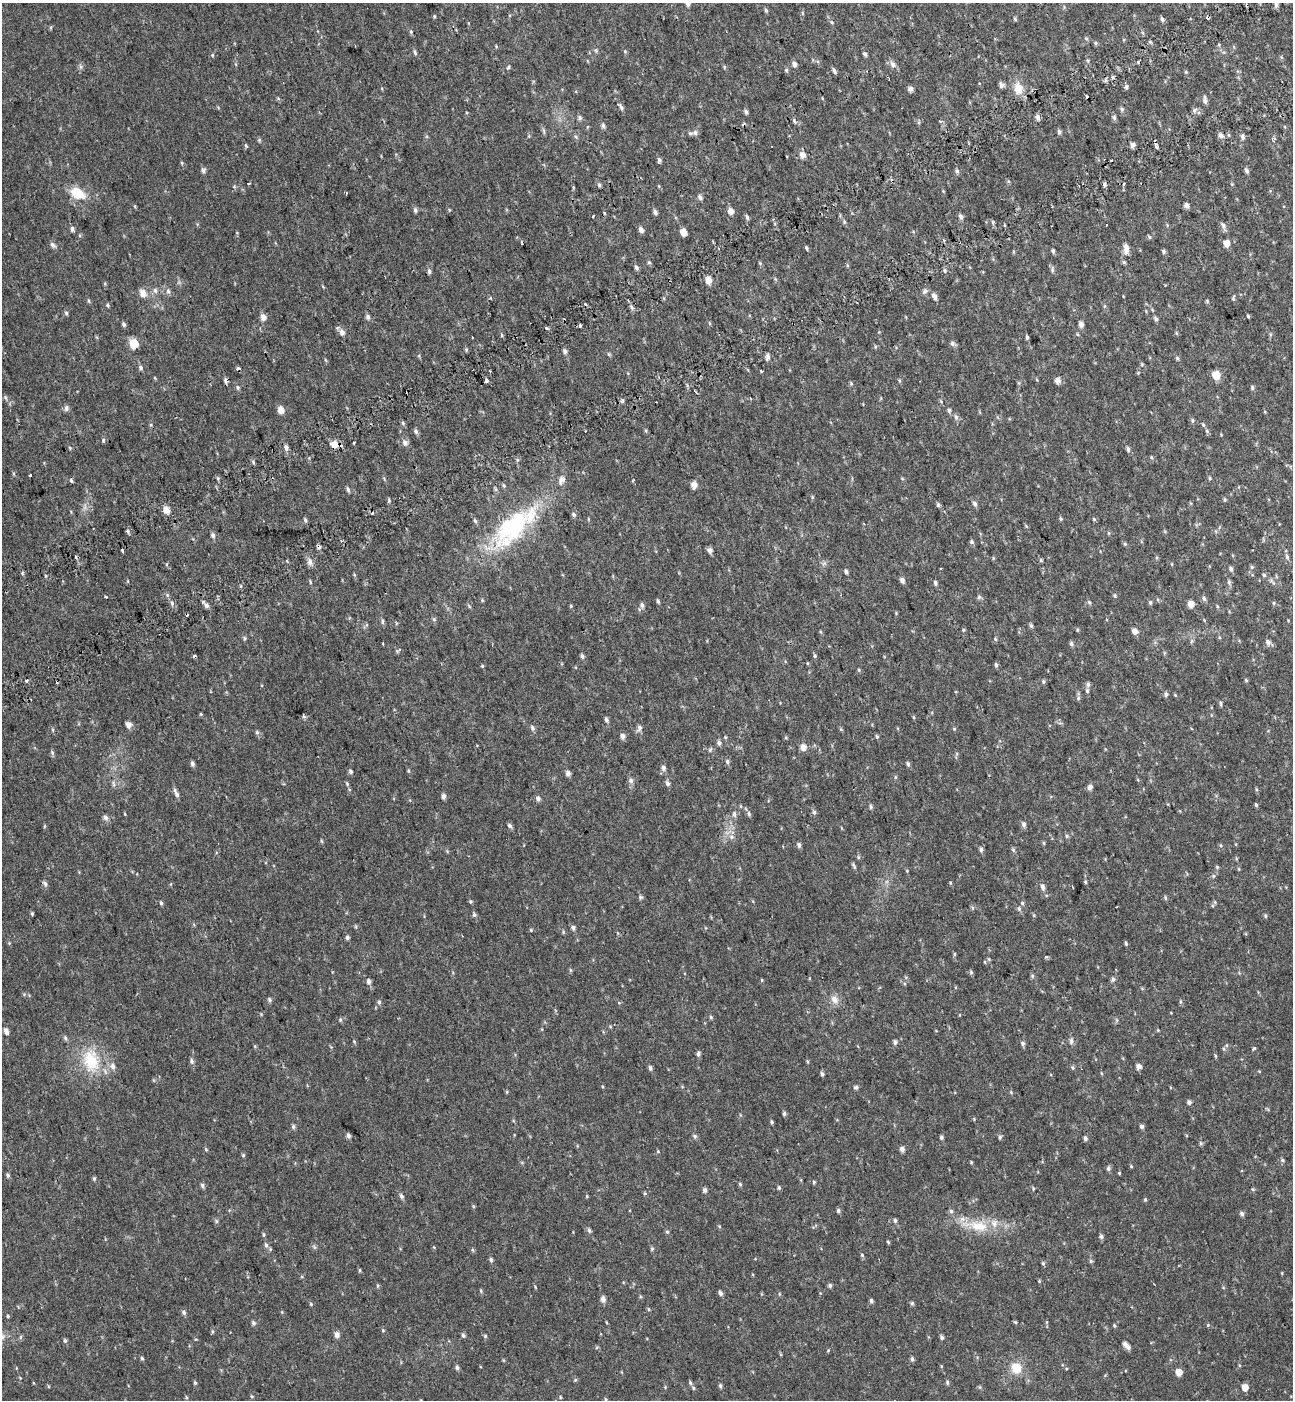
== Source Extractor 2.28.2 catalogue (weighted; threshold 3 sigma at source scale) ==
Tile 10 of 4 x 4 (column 2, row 3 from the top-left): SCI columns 1524-2814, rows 1500-2897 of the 5576 x 5797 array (HDU 1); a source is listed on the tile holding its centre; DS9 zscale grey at full resolution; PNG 1295 x 1402 px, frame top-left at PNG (2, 3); no overlay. Shown black and unused: <1% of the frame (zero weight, under 2 of 3 exposures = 6% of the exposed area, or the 3 px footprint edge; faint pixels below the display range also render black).
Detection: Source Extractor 2.28.2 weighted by HDU 2 'WHT'; one run over the whole footprint, this tile lists its part. Background 0.0199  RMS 0.008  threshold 0.036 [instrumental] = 3 sigma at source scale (4.5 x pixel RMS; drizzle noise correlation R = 1.50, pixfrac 1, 0.0396/0.0396 arcsec/px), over >= 5 px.
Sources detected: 474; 1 inside a brighter object's white glare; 16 cosmic-ray / hot-pixel residue — not listed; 9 inside a brighter listed object's ellipse — not listed separately; the other 448 listed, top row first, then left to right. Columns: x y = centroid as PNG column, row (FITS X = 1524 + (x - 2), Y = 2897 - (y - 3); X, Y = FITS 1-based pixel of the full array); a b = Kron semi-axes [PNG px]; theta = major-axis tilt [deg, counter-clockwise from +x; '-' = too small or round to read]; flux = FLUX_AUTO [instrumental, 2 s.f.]
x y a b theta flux
688 4 7 5 -86 2.4
1276 5 6 5 - 2.4
766 10 6 4 -68 1.3
434 16 5 4 - 0.86
1162 19 6 4 -64 1.8
832 22 7 5 -29 1.3
51 27 6 3 72 0.89
411 32 6 5 - 1.2
1086 38 5 4 - 0.92
1095 43 5 5 - 1.1
596 50 6 5 - 1.3
625 51 5 5 - 0.93
415 52 7 4 -69 1.5
865 54 6 5 - 1.6
212 55 5 4 - 0.94
794 64 6 5 - 3
893 64 7 6 - 3.7
508 67 8 4 53 1.2
724 67 6 3 74 0.76
786 70 5 5 - 1.1
834 71 7 4 -62 1.9
1186 72 5 4 - 0.86
1113 77 6 3 72 1.1
1001 85 6 5 - 2.7
1126 87 6 5 - 1.6
1018 88 17 12 -81 10
910 89 7 6 - 2.5
1205 100 10 5 -85 2.5
621 107 10 5 -50 2
1122 109 6 5 - 1.4
1194 110 7 6 - 1.9
746 112 5 4 - 1.9
1038 117 7 5 -76 2.8
1114 117 7 5 -76 1.6
580 118 6 6 - 1.7
794 121 7 4 -66 1.2
940 122 4 3 - 1.4
603 126 6 5 - 1.9
544 131 9 3 -77 1.3
695 132 7 6 - 2.1
1059 132 6 5 - 1.8
1221 135 7 5 -55 2.9
576 137 7 4 -46 1.2
1243 137 6 5 - 2.1
259 140 5 5 - 1.1
1132 145 6 5 - 2.6
246 146 6 4 -57 1
1156 147 4 3 - 2.9
802 155 7 6 - 5.1
659 160 6 4 -88 1.9
182 163 6 3 -72 0.84
203 170 7 6 - 2.1
957 171 6 5 - 1.6
1246 171 7 5 -69 2
249 183 4 2 - 0.56
599 185 5 4 - 1.5
1105 185 5 5 - 1.9
573 187 5 3 - 0.78
77 193 17 11 -28 18
700 197 7 5 -56 2
1186 205 5 5 - 3.2
135 206 5 3 - 0.74
449 209 5 3 - 0.76
415 210 6 5 - 1.9
730 211 6 5 - 5.1
655 212 6 4 -61 2.2
593 216 3 3 - 2.3
960 216 7 5 -65 2.3
747 217 7 4 -74 1.6
844 222 7 5 -70 1.3
993 222 5 3 - 1.1
1004 225 3 2 - 1.1
1223 226 10 5 -72 2.8
72 229 6 5 - 2.2
641 229 6 5 - 3
683 232 5 4 - 8.4
1149 237 5 5 - 1.1
1227 243 5 5 - 8.1
53 245 9 5 -48 2.4
807 248 4 3 - 1.4
1053 251 5 4 - 1.6
1126 251 8 6 77 4.8
1163 251 5 4 - 1.7
649 262 6 4 -40 1.1
760 263 6 4 -46 0.89
636 267 6 4 -63 2.1
1052 270 8 5 -89 1.8
429 271 6 4 -73 1.9
945 271 5 3 - 1.1
708 280 5 5 - 8.6
155 290 8 6 -74 2.2
168 291 7 6 - 1.9
925 291 9 6 51 2.3
143 293 9 8 - 6
934 296 8 6 -60 3.2
490 298 4 3 - 1.5
1233 298 8 3 76 1.1
89 301 5 3 - 0.9
1207 301 5 4 - 0.87
108 305 6 4 -24 1.1
1104 306 6 4 89 0.93
632 307 6 5 - 1.8
66 313 6 5 - 1.4
1248 316 4 4 - 0.94
263 317 6 5 - 5.2
368 317 6 5 - 2.3
1156 319 6 4 -58 2
709 323 5 3 - 0.76
124 324 6 4 -72 1.7
1081 324 6 5 - 3.4
580 326 3 3 - 31
546 328 4 3 - 1.2
342 332 6 6 - 4.2
1176 333 6 4 -71 0.85
1027 337 5 3 - 1.3
134 343 6 5 - 28
952 344 7 6 - 2.3
466 350 7 3 89 0.91
565 351 6 5 - 2
608 354 6 3 -70 1
768 357 9 5 79 2.3
1177 358 5 5 - 1.1
326 360 6 3 -68 0.87
1142 364 5 4 - 0.8
141 368 6 5 - 1.8
490 371 3 2 - 0.73
761 371 3 2 - 1.6
1138 373 4 4 - 0.74
1216 375 5 5 - 21
226 380 5 5 - 2.4
1057 380 6 5 - 4.6
486 381 4 3 - 3.5
899 381 6 4 -89 0.96
851 383 5 4 - 1.1
237 387 6 4 -74 1.4
1252 388 5 4 - 1.5
5 397 7 5 -76 1.5
66 408 7 6 - 2.3
280 410 6 5 - 7
949 410 6 5 - 1.7
956 417 8 5 -80 2.2
1192 421 6 5 - 1.3
403 423 6 5 - 1.3
1203 425 6 4 -62 1.3
416 431 7 5 -72 1.9
646 431 6 4 -72 0.91
103 440 5 4 - 1.2
405 443 9 7 -59 3.2
334 444 8 6 -20 8.3
70 448 5 3 - 0.81
286 448 8 5 -89 2.3
1128 449 6 4 -73 1.8
1151 457 5 4 - 0.87
30 475 3 3 - 3.8
902 478 5 3 - 0.77
1210 478 5 3 - 0.83
562 480 11 7 60 4.6
71 481 5 4 - 1.2
694 485 6 5 - 6.3
504 486 5 4 - 1
348 489 6 4 -73 1.8
1225 500 5 4 - 1
975 504 7 5 -71 2.4
938 505 6 4 -78 1.5
166 509 6 5 - 7.3
574 514 6 5 - 1.8
1061 518 5 5 - 1.2
1094 519 5 4 - 0.98
305 520 6 5 - 1.3
475 521 6 5 - 1.4
513 526 59 30 49 95
128 531 7 3 -81 1.3
1109 533 5 3 - 0.82
213 535 7 6 - 1.9
341 541 3 3 - 1.7
972 542 6 5 - 1.5
1125 544 5 4 - 1
122 550 3 3 - 5.6
710 550 6 5 - 3.1
75 557 3 3 - 2
1287 557 9 5 -74 2.3
1041 560 5 4 - 1
310 562 9 6 -78 3.2
1252 567 6 5 - 1.2
940 568 3 2 - 1.1
1231 569 6 5 - 1.8
846 572 6 4 -83 1.7
354 575 6 4 -87 0.93
902 580 6 5 - 3.2
310 582 6 3 -82 0.91
1229 582 7 5 -82 1.8
1272 582 13 3 -45 1.9
935 583 6 4 -75 1.8
106 596 3 3 - 3.1
1115 596 5 5 - 1.1
979 597 6 6 - 1.5
1204 598 7 5 -82 1.8
482 600 5 4 - 0.86
658 601 6 3 -74 1.3
1089 602 6 4 -45 1.2
1150 602 6 4 -77 1.4
172 603 6 5 - 1.8
1274 603 6 4 90 0.87
1191 604 5 5 - 7.3
206 605 6 6 - 2.4
642 605 7 6 - 2.2
469 606 6 4 -46 1.1
571 606 4 4 - 0.85
1217 606 5 3 - 0.8
434 619 6 5 - 1.3
382 621 7 5 -82 1.6
396 623 5 3 - 0.82
1031 626 6 5 - 1.5
963 630 4 4 - 0.93
1077 630 5 3 - 0.84
1134 631 6 5 - 4
244 638 6 4 84 1.2
995 639 6 4 -88 0.98
1268 642 7 6 - 2.8
383 644 3 3 - 2.7
1071 644 6 5 - 1.9
397 651 7 5 27 1.2
1164 653 6 3 72 0.81
194 656 4 3 - 2.2
582 656 6 5 - 1.7
815 656 6 5 - 1.1
996 665 6 4 -81 1.6
482 666 5 4 - 0.89
859 670 5 3 - 0.77
27 680 3 3 - 5.7
1246 680 4 4 - 0.84
1043 681 6 5 - 1.2
1088 684 6 5 - 1.9
1166 694 5 5 - 1.7
1175 695 5 3 - 0.73
1078 698 6 6 - 1.4
1221 704 5 4 - 1.4
201 714 5 3 - 0.71
606 720 6 4 -68 2
128 725 6 5 - 4.8
532 728 7 5 -74 1.9
639 728 8 6 63 3
841 729 5 3 - 0.82
53 730 6 4 -89 0.93
257 732 6 5 - 1.4
622 736 7 6 - 2.9
877 736 5 4 - 1.1
725 737 6 3 -71 0.8
719 743 6 5 - 2.1
803 747 7 6 - 4.9
710 750 7 4 62 1.2
819 750 4 4 - 0.99
52 753 6 5 - 1.4
727 762 6 5 - 1.5
192 763 6 5 - 1.9
908 764 6 4 -70 1.5
663 768 7 6 - 2.7
350 771 6 5 - 1.7
568 773 5 5 - 3.2
631 781 7 6 - 2.6
667 783 7 5 -59 2
113 784 7 4 -70 1.4
347 784 6 5 - 1.1
1090 787 8 5 60 2.8
1256 789 5 3 - 0.93
177 794 7 5 -64 2.2
443 796 6 5 - 2.6
538 799 6 5 - 2.4
1256 805 5 4 - 1.2
871 807 6 5 - 1.5
814 812 6 5 - 1.7
125 814 5 3 - 0.6
734 814 8 6 -81 2.2
749 814 7 5 -75 1.5
105 818 7 6 - 2.4
1024 824 7 5 -68 2.3
44 826 6 4 89 0.81
510 826 7 5 -45 1.8
1067 836 6 4 -26 1.2
731 837 8 6 -44 3.1
1044 843 6 4 -88 0.84
799 845 6 4 -81 1.9
1221 845 6 4 -56 1.1
981 849 6 5 - 1.7
1013 850 6 5 - 1.3
447 851 5 4 - 0.83
858 857 5 4 - 0.98
854 866 10 4 -63 1.4
1217 867 5 4 - 0.96
907 871 4 3 - 0.64
1213 876 5 5 - 1.2
1085 882 5 4 - 0.95
950 883 5 3 - 0.69
45 884 8 5 -74 2
1043 887 7 5 -77 2.8
641 897 7 5 -20 1.3
1165 898 7 4 -71 1.1
470 901 5 4 - 0.99
161 903 5 4 - 1.2
1022 903 5 5 - 1.3
1117 906 3 2 - 0.6
1019 909 6 5 - 1.7
32 914 4 3 - 1
474 915 6 5 - 1.7
1034 915 5 4 - 0.91
1265 916 5 4 - 1.2
573 928 5 5 - 2.2
531 930 5 4 - 0.85
347 938 5 5 - 1.6
9 943 4 4 - 0.72
1126 944 5 4 - 1.2
954 954 6 4 89 0.88
1045 957 4 3 - 0.81
985 962 5 3 - 0.7
570 970 6 4 -71 0.86
971 972 6 4 -48 1.2
1032 976 6 5 - 1.2
1113 979 6 5 - 1.8
762 980 5 3 - 0.67
368 981 6 5 - 2.8
24 994 5 5 - 0.95
834 999 12 9 -53 5.5
270 1000 6 5 - 1.6
1180 1001 7 3 82 0.98
379 1002 6 5 - 1.5
619 1003 5 3 - 0.75
711 1017 5 4 - 1.1
340 1020 5 4 - 1.1
1158 1030 4 3 - 0.58
6 1031 6 4 -70 3.9
65 1038 7 5 -60 1.6
354 1041 5 4 - 0.91
1071 1041 9 5 -90 2
895 1042 5 4 - 1.9
1023 1043 6 5 - 1.7
255 1046 5 4 - 0.82
1254 1048 6 4 53 0.9
698 1054 6 5 - 2
1215 1056 5 3 - 0.9
91 1061 32 22 -73 36
191 1061 6 5 - 2
1138 1066 5 5 - 4
650 1068 6 5 - 1.9
1072 1068 5 5 - 1.2
822 1074 6 4 -73 1.5
856 1087 6 5 - 1.5
507 1092 5 3 - 0.77
1011 1092 5 4 - 0.83
1189 1102 5 5 - 2.1
784 1114 5 4 - 1.5
974 1119 4 4 - 0.67
772 1122 4 3 - 1.1
293 1126 6 5 - 1.7
1142 1126 5 4 - 1.9
348 1136 6 5 - 2.2
695 1136 6 6 - 1.7
941 1137 5 4 - 1.5
1000 1137 6 4 80 1.4
1085 1138 5 4 - 1.9
1201 1143 6 5 - 1.2
206 1149 5 4 - 0.86
902 1149 5 5 - 3.2
658 1151 5 5 - 0.81
243 1155 6 5 - 1.1
1282 1160 5 5 - 1.3
971 1163 4 3 - 0.91
1131 1166 4 3 - 0.77
1108 1168 6 5 - 1.9
1119 1173 3 3 - 1.7
8 1175 5 5 - 1.4
94 1179 5 4 - 1.2
814 1182 5 4 - 1
740 1184 5 4 - 0.95
202 1186 6 5 - 1.8
779 1188 6 4 -76 1.2
1033 1188 6 4 -80 0.92
1253 1189 5 5 - 0.92
705 1190 5 4 - 2.2
645 1193 5 4 - 0.85
401 1196 7 5 -68 2.1
587 1196 4 4 - 0.74
1145 1200 5 4 - 0.89
473 1206 5 4 - 0.92
838 1211 5 5 - 1.7
951 1211 6 5 - 1.9
1242 1214 5 5 - 2.3
895 1220 5 5 - 1.7
216 1221 6 5 - 1.3
719 1226 5 3 - 0.72
977 1226 39 14 -9 25
589 1230 6 5 - 1.8
667 1232 5 5 - 1.1
264 1235 5 4 - 1.2
1101 1237 6 5 - 1.7
888 1242 4 4 - 0.9
266 1245 8 5 -75 2.4
314 1247 8 3 -45 1
652 1249 6 4 67 1.1
472 1250 5 5 - 1.1
862 1255 6 4 -46 0.94
491 1260 6 4 -80 1.6
1091 1261 5 4 - 1.2
1043 1263 6 4 -73 1.3
360 1270 5 3 - 0.87
1039 1281 4 4 - 0.75
378 1285 6 4 84 0.96
830 1285 5 4 - 1.8
535 1287 5 3 - 0.67
481 1291 5 3 - 0.87
721 1293 6 4 -66 2.2
779 1294 5 3 - 0.77
603 1299 7 5 -76 3.4
871 1301 5 4 - 1.7
912 1303 5 5 - 1.2
311 1304 5 4 - 0.82
648 1309 6 3 -71 0.84
184 1312 6 5 - 1.9
8 1316 4 4 - 0.94
1015 1322 5 4 - 0.93
253 1323 6 5 - 1.8
1208 1325 5 4 - 0.88
1114 1326 5 4 - 1
383 1330 4 4 - 0.81
337 1335 6 5 - 4.4
463 1335 5 5 - 1.6
485 1336 5 5 - 1
20 1337 6 4 89 1.1
942 1337 5 5 - 1.5
65 1341 6 4 -87 1.4
1125 1344 6 5 - 2.8
142 1358 6 4 -62 1.2
912 1359 6 4 -79 1.7
503 1360 6 3 -71 0.72
457 1368 6 5 - 1.8
1016 1368 9 8 - 18
1179 1372 5 5 - 7.9
20 1378 5 3 - 0.6
575 1380 5 4 - 0.92
947 1382 6 4 -78 1.4
195 1383 5 4 - 1.1
690 1383 6 4 -70 1.2
720 1386 5 4 - 1.5
1245 1387 5 5 - 8.5
693 1388 6 4 -49 1.2
252 1396 5 4 - 0.89
186 1397 6 3 -88 0.98
560 1397 4 4 - 0.82
606 1400 7 5 -73 1.5
Overlapping masked pixels (flux is a lower limit): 3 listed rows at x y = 593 216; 226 380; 334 444
Isophote crosses this tile's border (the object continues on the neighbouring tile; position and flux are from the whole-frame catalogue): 2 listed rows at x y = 688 4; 606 1400